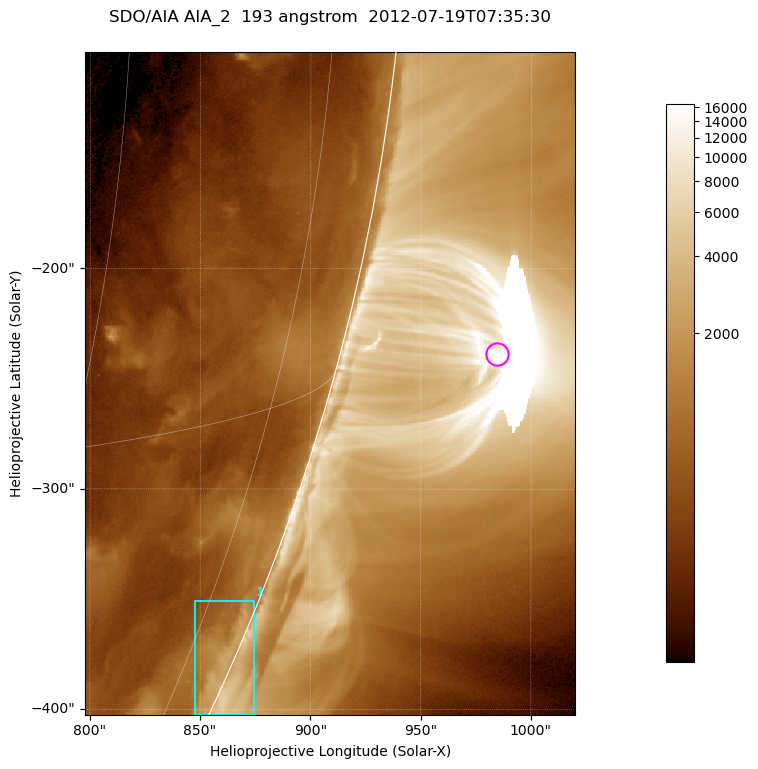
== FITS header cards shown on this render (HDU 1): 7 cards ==
TELESCOP= 'SDO/AIA '           / For AIA: SDO/AIA
INSTRUME= 'AIA_2   '           / For AIA: AIA_ATA1, AIA_ATA2, AIA_ATA3 or AIA_AT
WAVELNTH=                  193 / [angstrom] Wavelength
WAVEUNIT= 'angstrom'           / Wavelength unit: angstrom
DATE-OBS= '2012-07-19T07:35:30.837' / [ISO] Date when observation started; ISO 8
CTYPE1  = 'HPLN-TAN'           / CTYPE1; Typically HPLN
CTYPE2  = 'HPLT-TAN'           / CTYPE2; Typically HPLT

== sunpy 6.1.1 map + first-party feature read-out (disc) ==
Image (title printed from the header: SDO/AIA AIA_2  193 angstrom  2012-07-19T07:35:30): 370 x 500 px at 0.601 arcsec/px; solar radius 944 arcsec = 1572 px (partial field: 1.2% of the solar disc is inside the frame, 48% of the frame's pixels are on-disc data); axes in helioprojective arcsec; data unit not stated in the header (colour bar unlabelled)
Orientation: roll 0.0565 deg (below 1 deg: not rotated)
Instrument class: DISC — disc imager (sunpy class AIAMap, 193 A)
Bright regions (active regions / flare kernels): reference = the on-disc median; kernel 3 px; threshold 5 sigma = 948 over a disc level ~481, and >= 1.15x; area >= 185 px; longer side >= 4 px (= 2.4 arcsec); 1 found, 1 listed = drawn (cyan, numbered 1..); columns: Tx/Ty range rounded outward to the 2 arcsec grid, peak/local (2 s.f.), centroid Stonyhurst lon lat
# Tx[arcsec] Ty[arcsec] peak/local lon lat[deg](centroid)
1 848..874 -404..-350 8.8 +82 -23
Off-limb structures (1.02-1.3 R_sun): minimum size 92 px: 2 found; the strongest spans PA ~250..260 deg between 1.02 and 1.14 R_sun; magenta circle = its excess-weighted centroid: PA ~255 deg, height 1.07 R_sun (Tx ~984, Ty ~-238 arcsec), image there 11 x the reference